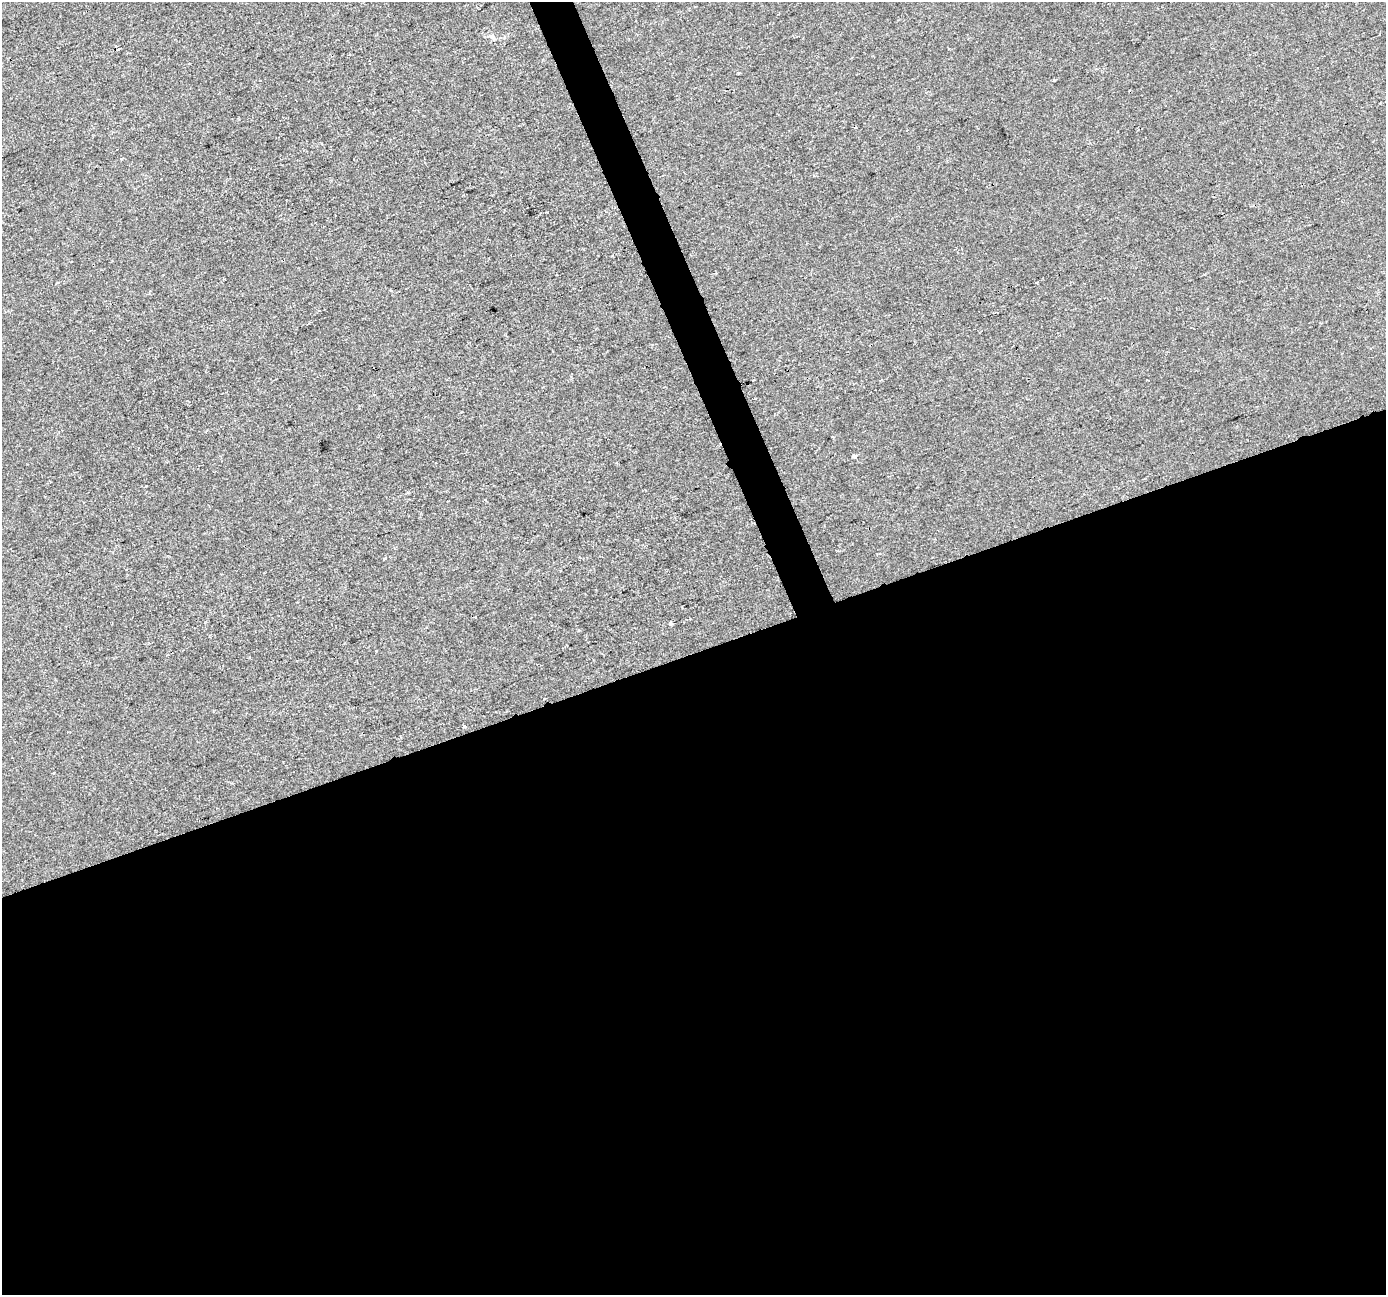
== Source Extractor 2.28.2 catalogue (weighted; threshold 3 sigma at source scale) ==
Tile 15 of 4 x 4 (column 3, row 4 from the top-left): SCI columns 2770-4153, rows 133-1425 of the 5537 x 5381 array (HDU 1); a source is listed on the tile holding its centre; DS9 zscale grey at full resolution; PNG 1388 x 1297 px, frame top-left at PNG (2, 2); no overlay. Shown black and unused: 51% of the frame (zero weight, under 2 of 3 exposures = <1% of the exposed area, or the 3 px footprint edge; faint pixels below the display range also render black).
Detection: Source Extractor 2.28.2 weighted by HDU 2 'WHT'; one run over the whole footprint, this tile lists its part. Background -4.76e-04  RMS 0.0042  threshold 0.019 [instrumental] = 3 sigma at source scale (4.5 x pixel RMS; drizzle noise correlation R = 1.50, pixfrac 1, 0.0396/0.0396 arcsec/px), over >= 5 px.
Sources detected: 10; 2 cosmic-ray / hot-pixel residue — not listed; the other 8 listed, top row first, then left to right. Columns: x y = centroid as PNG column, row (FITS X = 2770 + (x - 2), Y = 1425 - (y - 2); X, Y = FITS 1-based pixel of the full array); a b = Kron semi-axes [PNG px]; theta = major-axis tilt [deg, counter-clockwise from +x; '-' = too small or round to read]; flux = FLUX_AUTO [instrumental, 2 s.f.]
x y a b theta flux
492 37 10 5 -40 1.3
738 73 3 3 - 0.54
392 290 3 3 - 0.42
854 456 4 4 - 1.7
384 559 3 3 - 1.5
671 623 4 3 - 1.2
544 699 3 3 - 1.3
463 726 4 3 - 0.77
Overlapping masked pixels (flux is a lower limit): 1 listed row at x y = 544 699